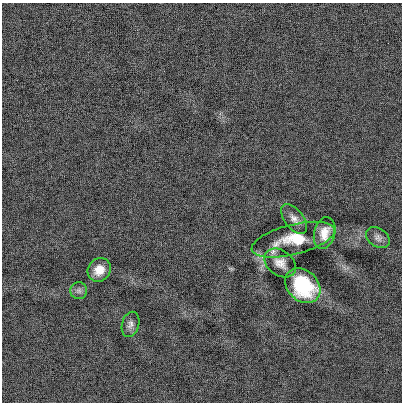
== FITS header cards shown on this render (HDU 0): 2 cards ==
NAXIS1  =                  400
NAXIS2  =                  400

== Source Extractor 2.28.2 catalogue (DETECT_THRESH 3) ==
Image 400 x 400 px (HDU 0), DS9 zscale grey, 1 PNG px = 1 image px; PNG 404 x 404 px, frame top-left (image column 1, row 400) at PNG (2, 3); each listed source drawn as its Kron ellipse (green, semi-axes under 4 px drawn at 4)
Background 1.97e-04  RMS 0.14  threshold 0.419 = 3 sigma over >= 5 px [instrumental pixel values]
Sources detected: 9; all 9 listed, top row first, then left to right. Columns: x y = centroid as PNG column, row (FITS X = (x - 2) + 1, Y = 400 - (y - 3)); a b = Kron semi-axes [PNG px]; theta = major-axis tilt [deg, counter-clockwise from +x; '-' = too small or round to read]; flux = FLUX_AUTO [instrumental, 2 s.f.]
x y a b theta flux
294 219 17 9 -53 70
325 233 16 10 75 130
378 238 13 9 -34 50
293 240 43 15 14 410
280 263 17 12 -37 98
99 270 12 11 - 140
303 286 19 15 -44 640
79 291 8 8 - 38
130 324 13 8 75 47